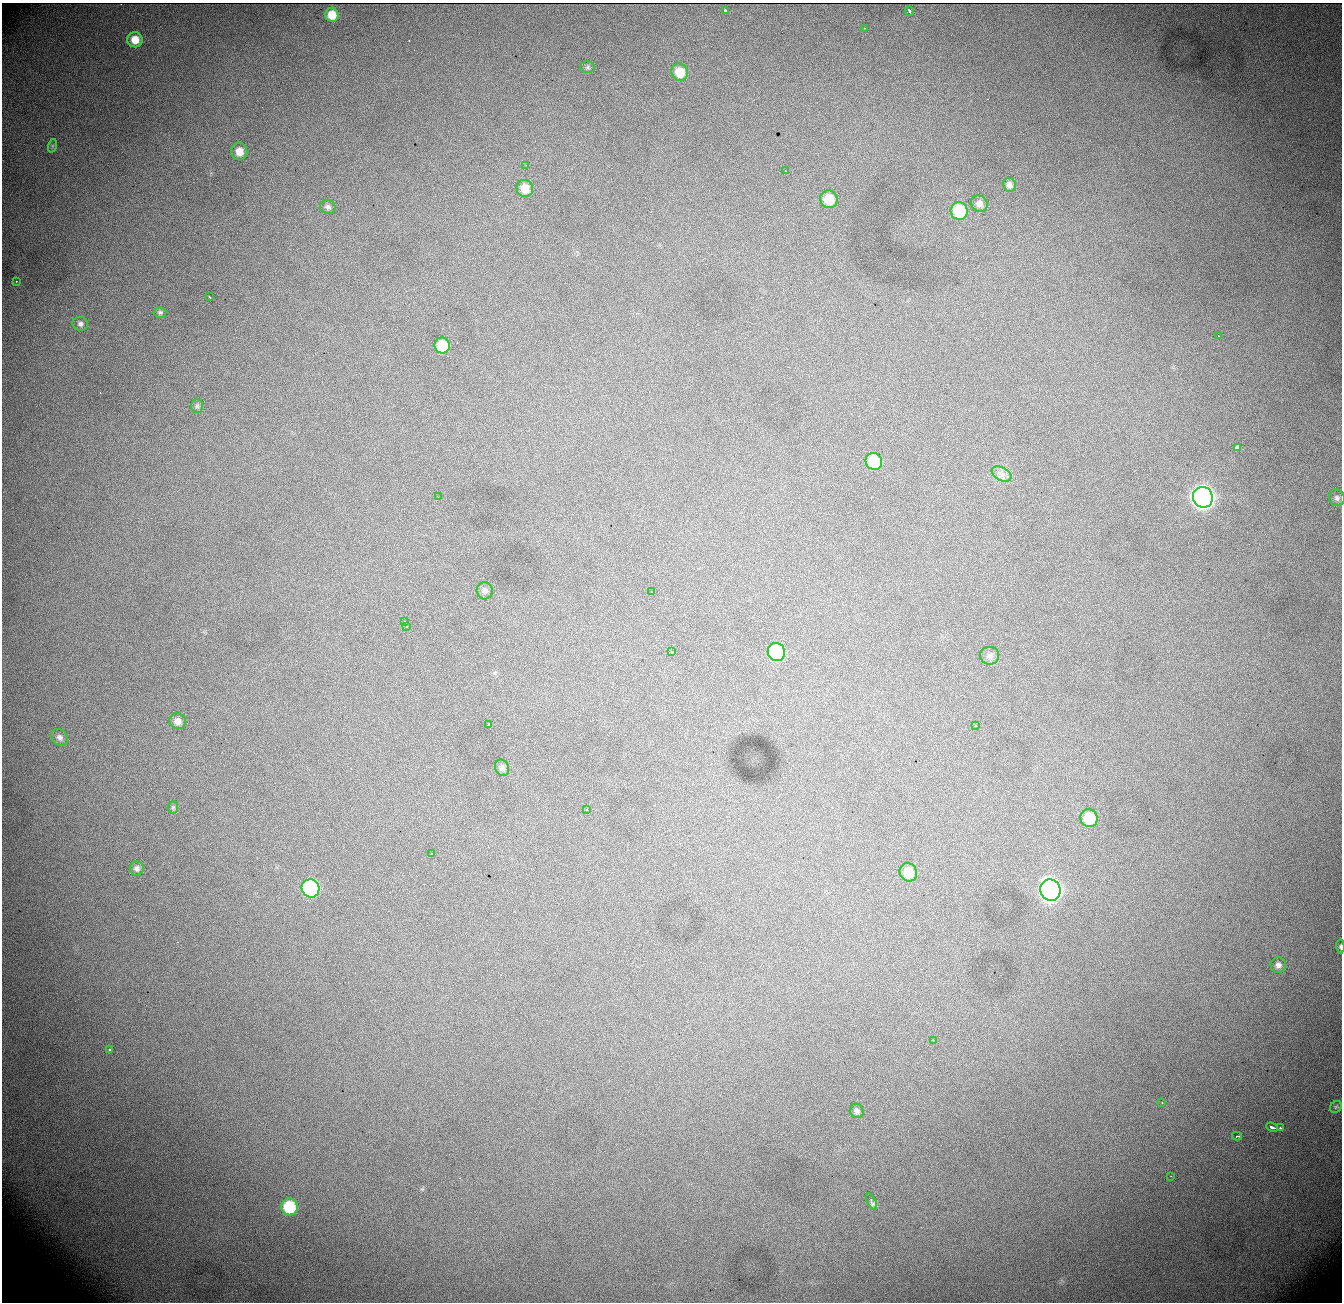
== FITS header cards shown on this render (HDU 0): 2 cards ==
NAXIS1  = 1340
NAXIS2  = 1300

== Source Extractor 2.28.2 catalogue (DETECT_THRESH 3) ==
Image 1340 x 1300 px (HDU 0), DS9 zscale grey, 1 PNG px = 1 image px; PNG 1344 x 1304 px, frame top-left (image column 1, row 1300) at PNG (2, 3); each listed source drawn as its Kron ellipse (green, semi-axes under 4 px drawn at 4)
Background 1330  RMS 16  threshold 49.3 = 3 sigma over >= 5 px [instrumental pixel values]
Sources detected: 63; all 63 listed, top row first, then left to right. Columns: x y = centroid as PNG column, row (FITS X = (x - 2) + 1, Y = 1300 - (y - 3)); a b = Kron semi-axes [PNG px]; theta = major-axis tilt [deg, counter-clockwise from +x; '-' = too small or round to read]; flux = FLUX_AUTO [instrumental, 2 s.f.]
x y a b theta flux
725 10 3 3 - 2.6e+03
910 11 5 3 - 4.0e+03
332 15 7 7 - 1.7e+04
864 28 2 2 - 7.0e+02
135 40 8 7 - 1.5e+04
588 67 7 6 - 2.3e+03
680 72 9 8 - 2.2e+04
52 146 7 4 72 1.8e+03
239 152 9 8 - 1.1e+04
526 165 2 2 - 7.2e+02
785 171 3 2 - 1.7e+03
1009 185 7 6 - 5.0e+03
525 188 8 8 - 1.5e+04
829 199 9 8 - 2.4e+04
979 204 8 8 - 6.6e+03
328 207 8 6 -21 3.7e+03
959 211 9 8 - 6.2e+04
16 281 2 2 - 6.7e+02
209 297 3 2 - 1.6e+03
160 312 6 5 - 2.2e+03
80 324 8 7 - 3.6e+03
1218 336 3 2 - 1.0e+03
442 345 8 7 - 3.2e+04
197 406 7 6 - 2.0e+03
1237 447 4 3 - 3.4e+05
874 461 8 8 - 5.1e+04
1002 474 10 6 -26 5.7e+03
438 497 2 2 - 6.8e+02
1203 497 10 10 - 1.0e+06
1337 498 8 8 - 3.6e+03
485 591 8 8 - 3.7e+03
652 592 3 2 - 1.2e+03
405 621 3 2 - 2.0e+03
407 627 3 2 - 1.6e+03
672 652 3 3 - 1.0e+03
776 652 9 8 - 8.2e+04
990 656 9 8 - 4.7e+03
178 721 8 8 - 6.8e+03
488 725 3 2 - 1.8e+03
975 726 3 2 - 1.2e+03
59 737 9 7 -43 4.2e+03
502 768 8 7 - 3.8e+03
173 807 6 5 - 1.6e+03
587 810 3 2 - 9.4e+02
1089 818 9 8 - 3.8e+04
432 854 3 3 - 5.7e+03
137 868 7 7 - 3.9e+03
908 872 9 8 - 2.0e+04
310 888 9 9 - 1.7e+05
1050 890 11 10 - 7.3e+05
1340 947 7 4 -87 2.2e+03
1278 965 8 7 - 4.9e+03
933 1040 3 2 - 1.3e+03
109 1049 3 3 - 5.2e+03
1162 1102 2 2 - 5.9e+02
1336 1107 6 5 - 1.7e+03
857 1111 7 6 - 3.5e+03
1272 1127 6 3 -23 7.3e+03
1280 1128 3 3 - 2.3e+03
1237 1136 5 2 - 3.5e+03
1171 1176 2 2 - 5.9e+02
871 1201 8 4 -64 4.0e+03
289 1207 8 8 - 6.4e+04
At the frame edge (FLAGS 8, measured only in part): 1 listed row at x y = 1340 947